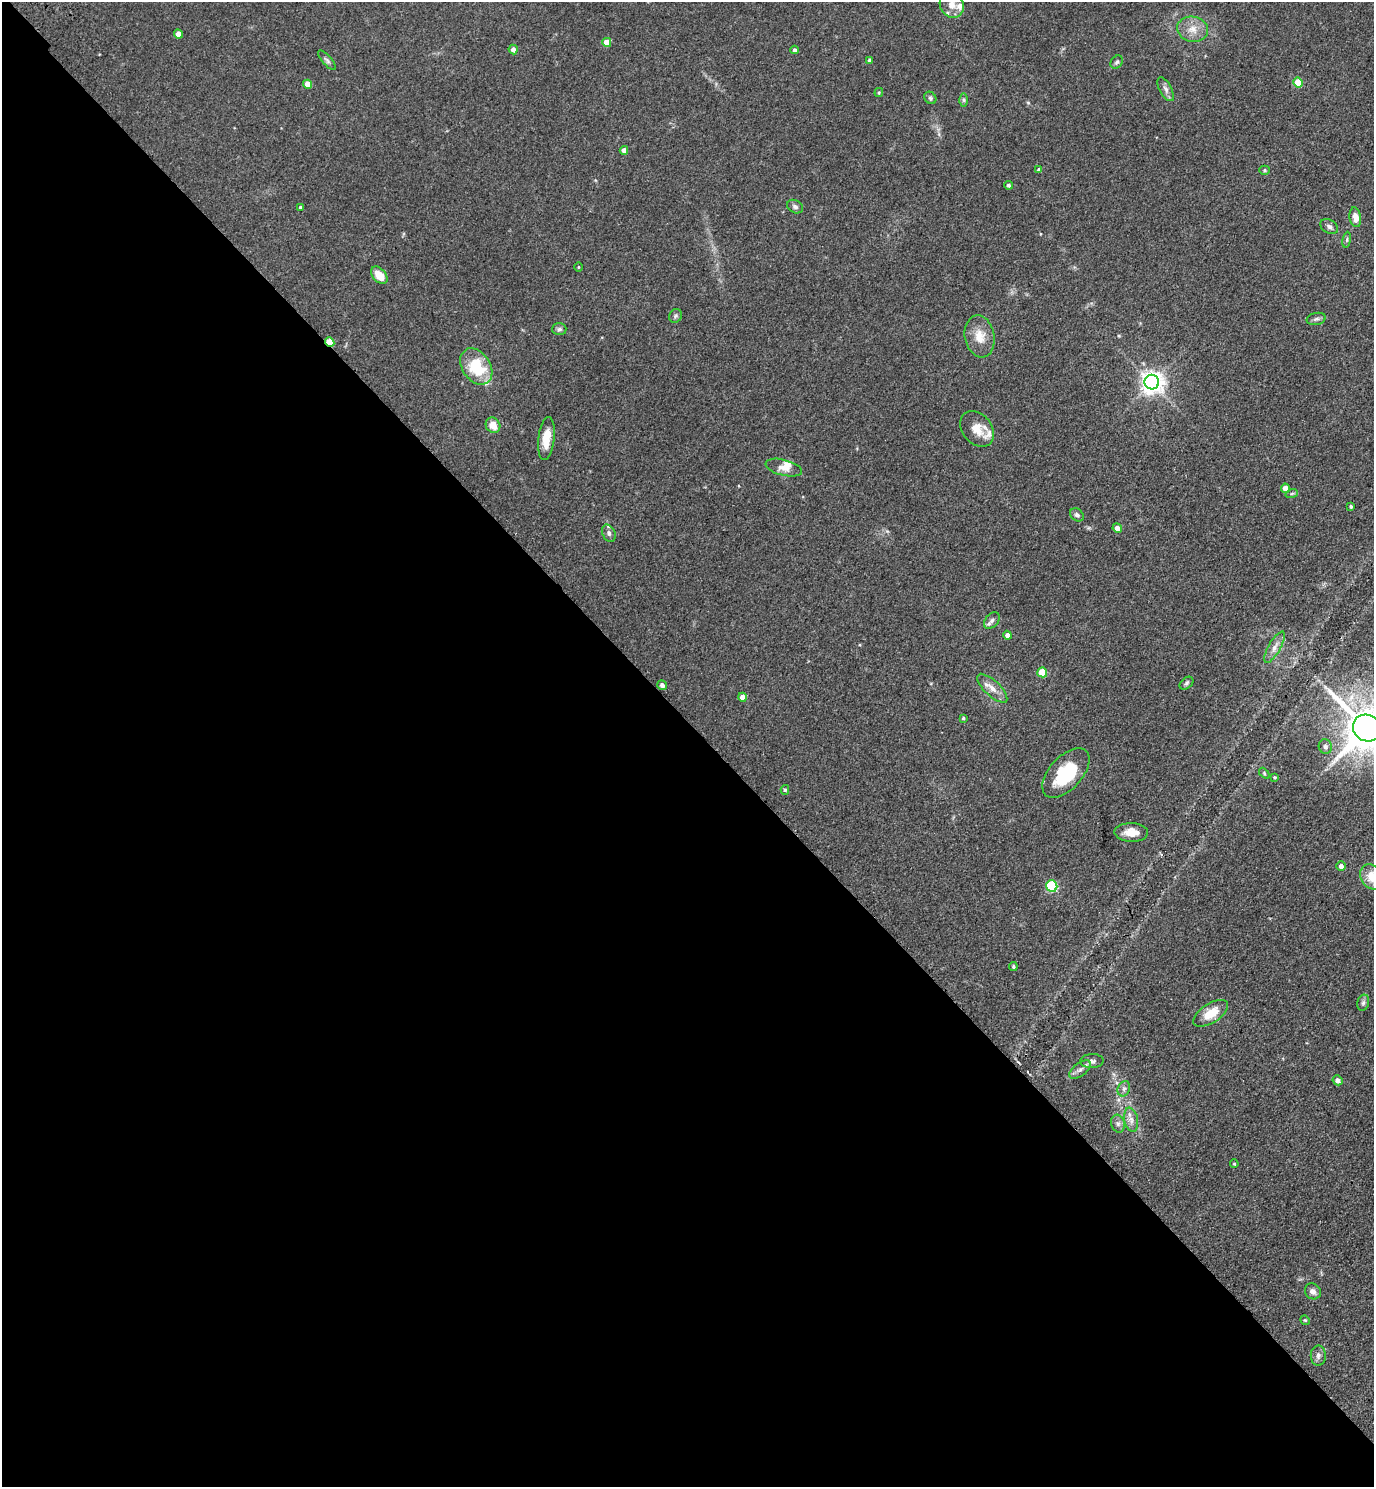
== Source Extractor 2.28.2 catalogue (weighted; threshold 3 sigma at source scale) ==
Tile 9 of 4 x 4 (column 1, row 3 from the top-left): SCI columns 249-1620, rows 1576-3060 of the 6122 x 6121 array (HDU 1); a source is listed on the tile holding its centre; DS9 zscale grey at full resolution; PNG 1376 x 1489 px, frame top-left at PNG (2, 2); each listed source drawn as its Kron ellipse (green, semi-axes under 4 px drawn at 4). Shown black and unused: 51% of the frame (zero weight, under 3 of 4 exposures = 6% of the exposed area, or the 3 px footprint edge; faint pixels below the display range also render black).
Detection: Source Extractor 2.28.2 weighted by HDU 2 'WHT'; one run over the whole footprint, this tile lists its part. Background 0.0746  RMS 0.0066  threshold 0.0298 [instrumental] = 3 sigma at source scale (4.5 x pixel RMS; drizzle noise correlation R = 1.50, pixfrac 1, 0.05/0.05 arcsec/px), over >= 5 px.
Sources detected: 78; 3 inside a brighter listed object's ellipse — not listed separately; the other 75 listed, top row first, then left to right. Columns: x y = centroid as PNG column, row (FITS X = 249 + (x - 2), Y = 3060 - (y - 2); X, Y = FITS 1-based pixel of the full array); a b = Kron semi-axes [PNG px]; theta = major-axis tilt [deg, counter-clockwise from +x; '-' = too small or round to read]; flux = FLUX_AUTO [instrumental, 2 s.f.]
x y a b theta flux
952 5 13 11 -62 6.7
1193 29 15 12 -11 8
178 34 4 4 - 6.4
607 42 4 4 - 8.3
513 49 5 4 - 3.2
795 50 4 4 - 1.7
327 60 12 4 -48 1.7
870 60 4 3 - 1.7
1117 62 7 5 50 1.3
1298 83 5 4 - 19
308 84 5 4 - 9.2
1166 89 13 6 -62 2.7
879 92 4 3 - 0.75
930 98 7 5 -46 1.2
964 100 6 4 -89 1.2
624 150 4 4 - 3.7
1039 170 4 3 - 1.3
1264 170 5 4 - 0.93
1008 185 4 4 - 1.3
300 207 3 3 - 0.98
795 207 8 6 -25 2
1355 217 10 5 -81 5.7
1329 227 9 6 -32 2
1347 240 8 4 81 1.1
578 267 4 3 - 0.6
379 275 10 6 -50 9.6
676 316 7 6 - 1.4
1316 319 10 6 10 2
559 329 7 6 - 1.5
980 336 21 15 -80 10
330 342 5 4 - 14
476 366 20 14 -56 30
1152 382 7 7 - 490
493 425 8 7 - 6.5
977 429 20 14 -51 9.1
546 439 22 8 83 12
784 468 19 8 -14 5.5
1285 488 4 4 - 4.9
1292 493 6 4 19 0.93
1351 506 3 3 - 1.1
1077 515 7 5 -39 1.9
1117 528 5 4 - 4.2
609 533 9 6 -63 2.1
992 620 9 6 50 2.2
1007 635 4 4 - 3.1
1275 647 18 6 60 4.5
1042 672 5 5 - 19
1186 683 8 5 41 1.4
662 685 5 4 - 2.5
992 688 19 7 -43 5.8
742 697 4 4 - 5.4
963 718 3 3 - 0.72
1367 728 14 13 - 3000
1325 747 7 6 - 2.4
1066 773 30 16 48 33
1264 773 6 4 -48 0.81
1275 777 4 3 - 0.82
785 790 5 4 - 1.1
1131 832 17 9 -2 7.9
1341 866 5 4 - 3.2
1372 877 13 11 -51 12
1052 886 6 5 - 56
1013 966 4 3 - 0.87
1363 1003 8 6 73 1.7
1210 1013 20 9 33 13
1092 1061 12 7 2 2.6
1080 1070 12 6 37 2.9
1337 1080 5 4 - 3.6
1124 1089 8 6 69 2
1131 1120 12 6 -79 3.8
1118 1124 9 6 -75 2.3
1234 1164 4 3 - 0.69
1313 1291 8 7 - 3.1
1305 1320 5 4 - 0.73
1318 1355 10 7 89 2.6
Overlapping masked pixels (flux is a lower limit): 1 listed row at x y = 330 342
Isophote crosses this tile's border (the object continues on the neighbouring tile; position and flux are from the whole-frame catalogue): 3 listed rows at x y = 952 5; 1367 728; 1372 877